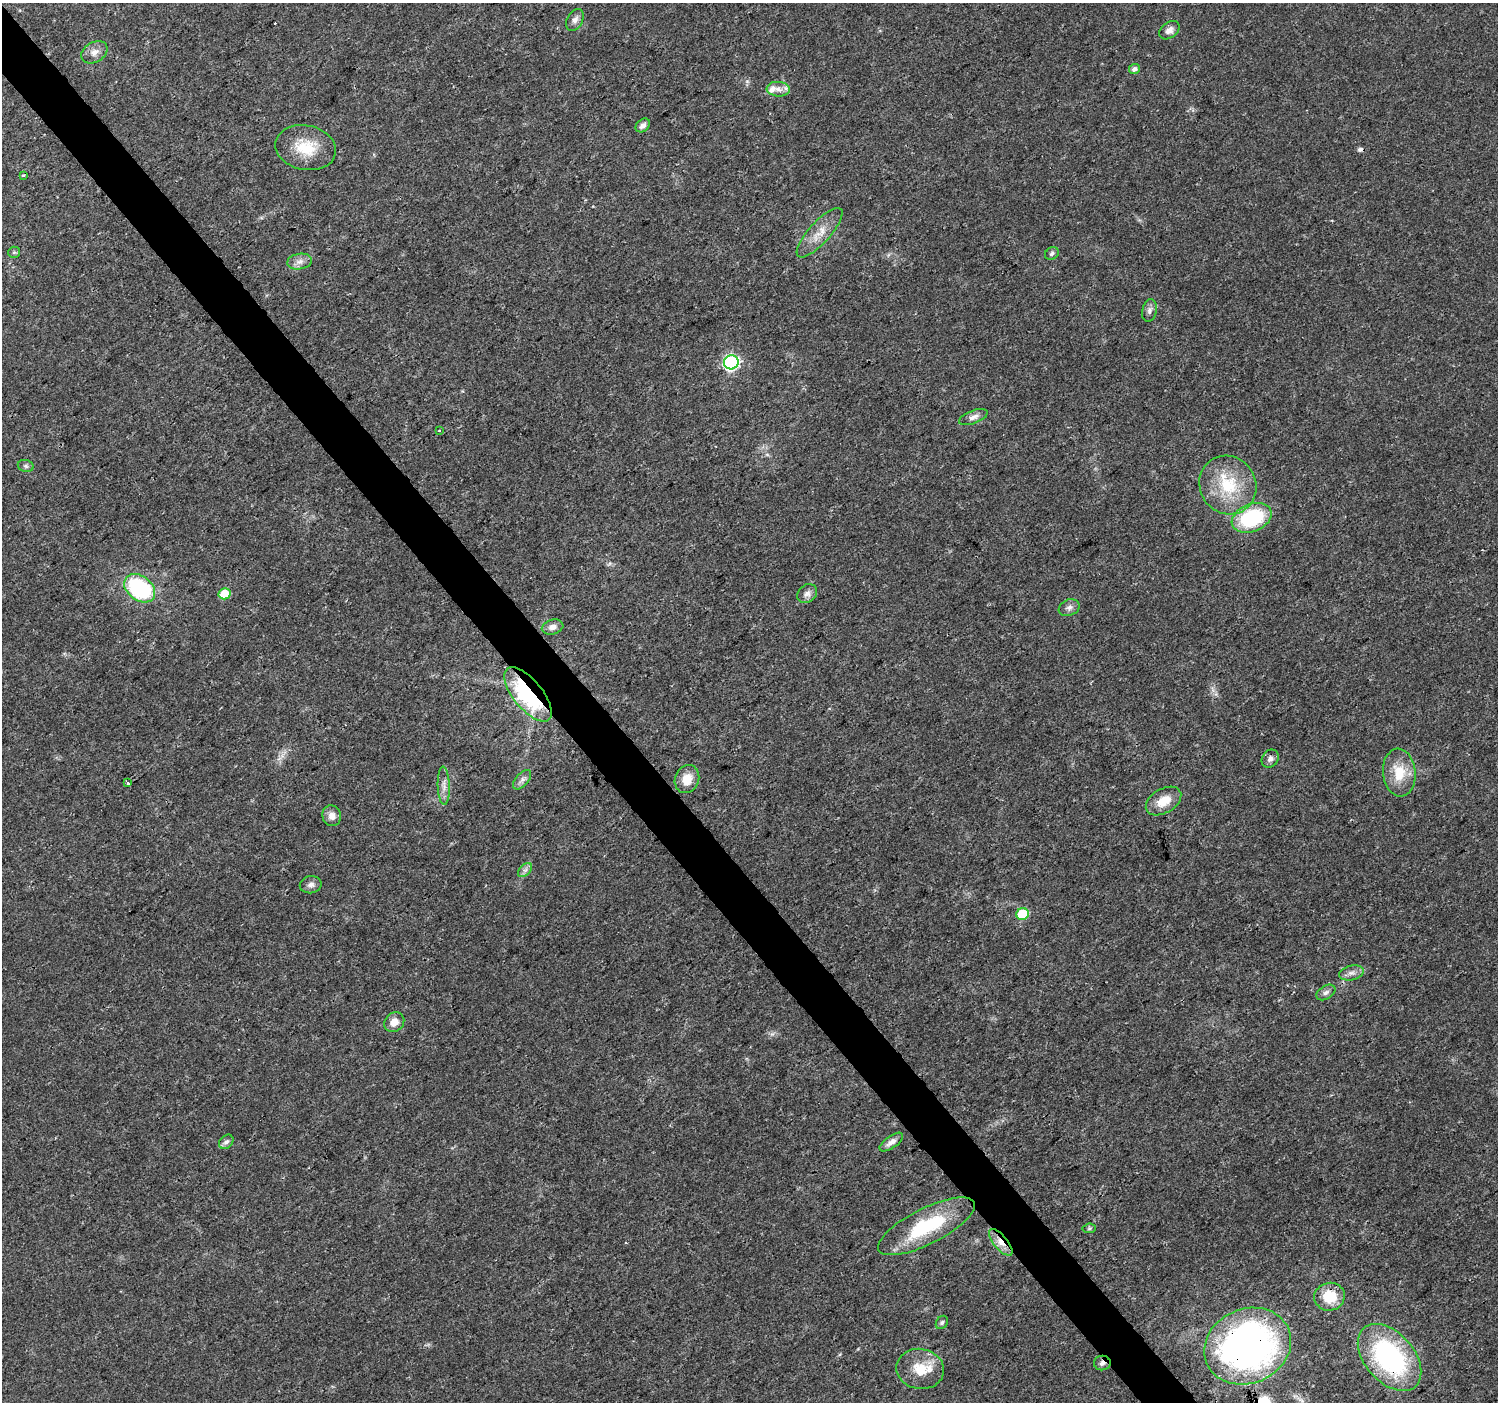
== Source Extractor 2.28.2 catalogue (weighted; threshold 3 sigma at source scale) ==
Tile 11 of 4 x 4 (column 3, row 3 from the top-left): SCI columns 3001-4496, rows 1604-3003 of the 5995 x 5943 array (HDU 1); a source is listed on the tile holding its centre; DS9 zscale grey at full resolution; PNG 1500 x 1404 px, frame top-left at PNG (2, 3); each listed source drawn as its Kron ellipse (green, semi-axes under 4 px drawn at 4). Shown black and unused: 4% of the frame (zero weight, under 3 of 4 exposures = <1% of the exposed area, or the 3 px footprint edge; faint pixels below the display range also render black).
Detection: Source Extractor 2.28.2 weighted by HDU 2 'WHT'; one run over the whole footprint, this tile lists its part. Background 0.0244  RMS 0.0022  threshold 0.00978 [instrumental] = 3 sigma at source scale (4.5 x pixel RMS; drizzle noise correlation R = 1.50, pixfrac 1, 0.0396/0.0396 arcsec/px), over >= 5 px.
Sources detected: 53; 2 cosmic-ray / hot-pixel residue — neither listed nor drawn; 1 inside a brighter listed object's ellipse — not listed separately; the other 50 listed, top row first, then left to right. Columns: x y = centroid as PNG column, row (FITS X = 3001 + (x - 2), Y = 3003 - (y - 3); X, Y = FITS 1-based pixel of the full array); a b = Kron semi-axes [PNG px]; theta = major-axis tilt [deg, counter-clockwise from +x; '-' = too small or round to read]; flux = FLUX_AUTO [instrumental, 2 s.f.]
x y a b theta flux
575 20 12 8 63 1.1
1169 30 11 7 37 1.3
94 52 14 10 30 1.6
1134 69 5 5 - 1
778 89 11 7 -4 1.5
643 125 8 6 41 0.98
306 148 30 22 -12 7.6
23 175 4 3 - 0.29
820 233 32 10 48 3.6
14 252 6 5 - 0.38
1052 254 7 6 - 0.65
300 262 12 7 10 1.4
1149 310 11 7 79 0.94
731 362 7 7 - 47
973 417 15 6 21 1.1
439 430 3 3 - 0.52
26 466 8 6 -16 0.54
1228 485 30 28 -56 11
1252 518 21 14 21 17
140 588 17 12 -38 24
225 594 6 5 - 5.6
807 594 10 8 41 1.2
1069 608 11 8 22 1
553 627 11 7 14 1.1
528 694 33 14 -51 27
1270 759 10 8 51 0.9
1399 773 24 16 -84 5.7
687 779 14 12 66 3.2
522 780 12 6 49 0.94
128 783 3 3 - 5
444 786 19 6 -88 1.5
1164 801 19 12 31 3.9
332 816 10 9 - 1.6
525 870 8 5 44 0.7
311 885 11 8 9 1
1022 914 6 5 - 10
1351 973 12 7 12 1.2
1326 992 10 6 32 0.84
394 1022 11 9 43 2.1
226 1142 8 6 44 0.79
891 1142 14 6 35 1.3
927 1226 53 18 27 16
1089 1228 6 5 - 0.37
1001 1242 16 7 -50 2.2
1329 1297 15 14 - 5.4
942 1322 7 5 56 0.48
1248 1346 44 37 23 96
1389 1357 39 25 -49 38
1102 1363 8 7 - 0.83
920 1369 24 20 -10 5.6
Overlapping masked pixels (flux is a lower limit): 5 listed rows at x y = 528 694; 1001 1242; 1248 1346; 1389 1357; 1102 1363